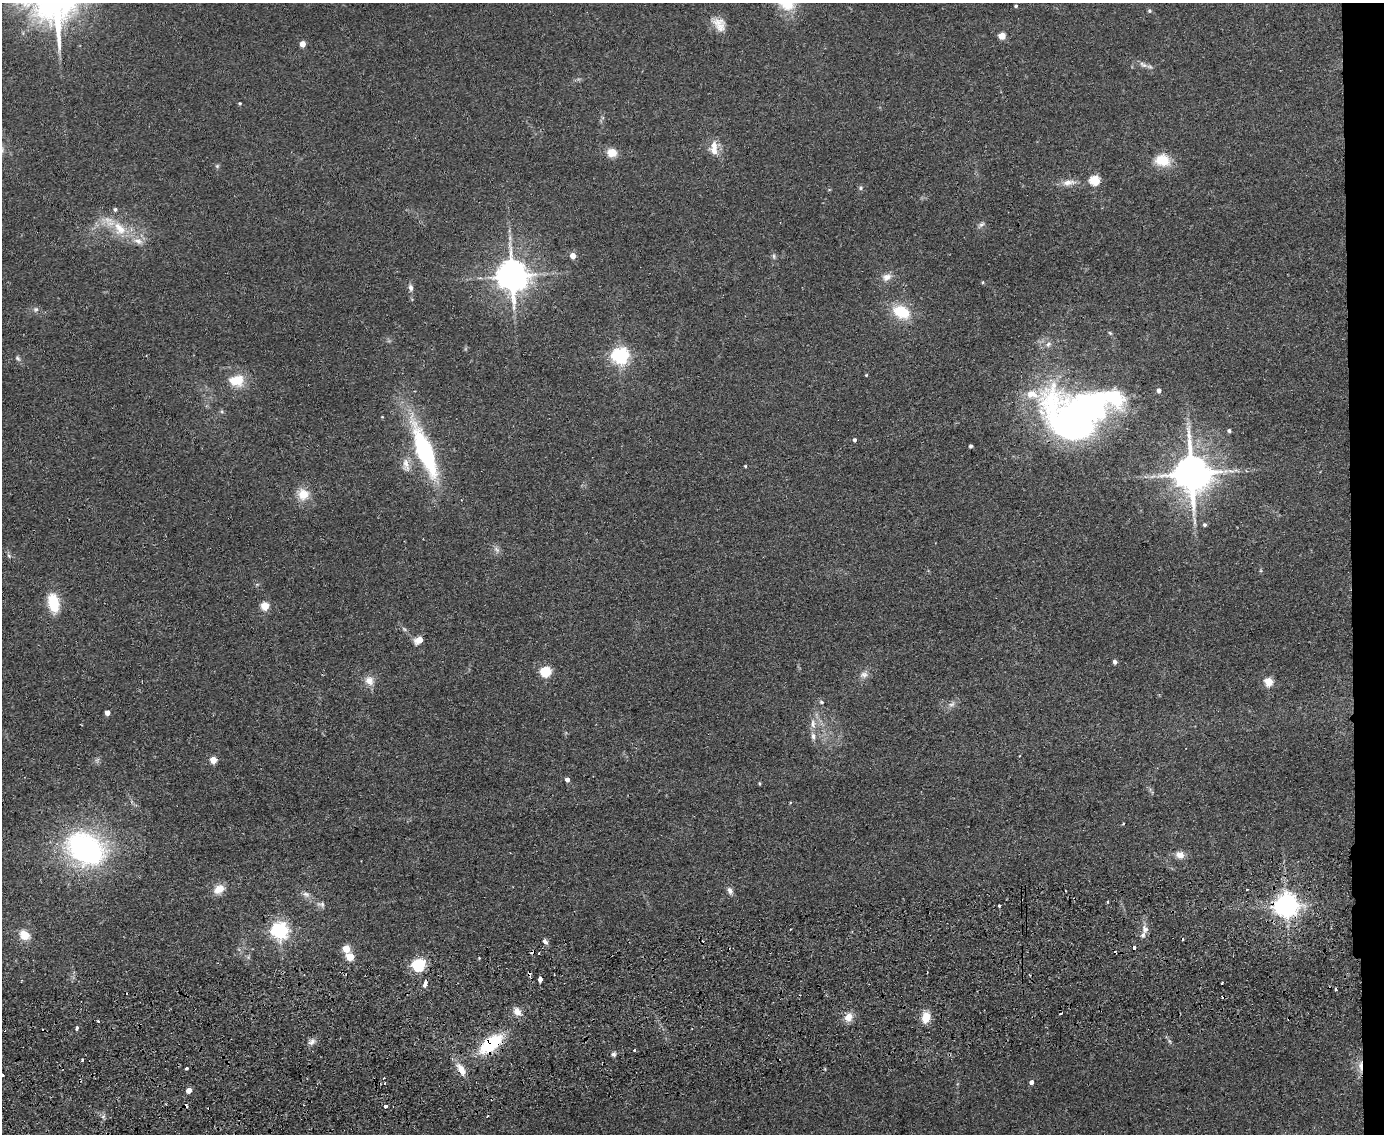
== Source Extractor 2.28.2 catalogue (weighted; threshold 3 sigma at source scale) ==
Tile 6 of 3 x 4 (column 3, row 2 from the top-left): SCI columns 2899-4280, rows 2323-3454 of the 4520 x 4643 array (HDU 1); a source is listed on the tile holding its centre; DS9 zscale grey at full resolution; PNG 1386 x 1136 px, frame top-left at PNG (2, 3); no overlay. Shown black and unused: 2% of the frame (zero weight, under 2 of 3 exposures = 3% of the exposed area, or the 3 px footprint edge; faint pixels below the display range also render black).
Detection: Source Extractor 2.28.2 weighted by HDU 2 'WHT'; one run over the whole footprint, this tile lists its part. Background 0.0804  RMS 0.0083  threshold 0.0372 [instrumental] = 3 sigma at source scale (4.5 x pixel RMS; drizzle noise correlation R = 1.50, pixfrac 1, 0.05/0.05 arcsec/px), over >= 5 px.
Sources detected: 129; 2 too faint to see at this stretch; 3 inside a brighter object's white glare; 12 cosmic-ray / hot-pixel residue — not listed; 7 inside a brighter listed object's ellipse — not listed separately; the other 105 listed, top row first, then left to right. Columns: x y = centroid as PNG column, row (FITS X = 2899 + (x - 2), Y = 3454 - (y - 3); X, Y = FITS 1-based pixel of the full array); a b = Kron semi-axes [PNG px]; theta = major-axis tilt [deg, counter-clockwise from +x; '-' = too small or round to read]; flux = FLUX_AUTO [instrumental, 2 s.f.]
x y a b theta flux
788 4 24 17 9 24
1016 6 4 4 - 1.2
1149 11 6 5 - 1.4
719 24 21 14 -53 11
1002 36 5 5 - 18
302 44 4 4 - 10
1143 65 13 6 -28 3.9
240 103 5 4 - 1
714 145 13 10 58 7.9
2 150 9 6 74 2.8
612 153 12 11 - 9
1163 160 17 13 -14 19
217 166 6 5 - 1.3
1094 181 5 5 - 58
1068 182 19 8 6 7.1
861 188 6 5 - 1.4
981 225 8 5 28 2.2
120 229 24 15 -54 22
573 256 4 4 - 11
774 256 7 5 -82 1.7
512 276 9 9 - 1700
887 277 13 10 19 6
983 282 5 3 - 0.78
411 287 9 6 -75 3.2
36 309 7 7 - 2.4
901 312 17 11 -26 30
1110 333 6 4 -45 1.1
1048 344 9 7 51 3.3
620 356 6 6 - 320
18 358 9 5 -52 2
866 375 3 3 - 0.72
237 380 20 15 5 18
1159 390 4 4 - 3.4
1079 410 65 44 3 280
382 417 4 3 - 0.67
1229 431 4 4 - 1.8
854 440 4 4 - 2
971 446 4 3 - 2.1
424 451 44 12 -69 140
406 465 21 9 -81 7.4
745 466 4 3 - 0.84
1236 471 9 4 -9 1.9
1192 473 12 10 -83 2600
303 494 16 15 - 13
1205 525 5 5 - 1.6
497 549 11 6 -42 3
9 556 7 4 -58 1.5
53 603 18 10 -80 29
265 606 5 5 - 30
419 640 6 5 - 16
1115 662 4 4 - 2.7
546 672 5 5 - 72
864 675 12 9 18 4.6
369 680 13 11 -56 7.5
1269 682 5 5 - 31
821 702 7 4 -27 1.2
952 704 11 7 29 3.7
107 713 4 4 - 6.7
813 724 14 7 -82 5.7
213 760 5 4 - 18
567 780 4 4 - 3.7
759 783 3 3 - 1
1123 823 3 3 - 0.75
85 848 33 24 -30 210
1180 855 11 9 -19 6.3
219 889 14 10 29 9.2
1247 889 3 2 - 1.2
730 890 10 6 -69 3.5
306 894 11 6 -13 3.6
1108 902 3 2 - 1.1
321 904 12 7 -12 3.4
1287 905 8 7 - 780
999 906 3 2 - 0.87
1145 929 11 9 -67 4.6
280 930 6 6 - 320
24 935 12 10 -40 11
545 941 8 5 -48 2.4
1134 947 3 3 - 3.6
346 949 5 5 - 22
350 957 5 5 - 27
479 958 3 3 - 0.66
419 965 6 6 - 150
540 979 4 3 - 29
425 983 9 4 78 5.3
517 1012 11 8 -48 6.5
848 1017 10 9 - 8.8
926 1017 13 9 83 12
1289 1019 3 2 - 1
98 1021 3 3 - 1.4
77 1028 3 3 - 3.2
1169 1041 6 4 -70 1.4
312 1042 11 7 28 3.7
491 1044 20 11 38 60
635 1050 3 3 - 2.4
614 1054 6 5 - 2.1
82 1060 3 3 - 1.3
1360 1066 16 5 -87 6.1
186 1068 4 3 - 2.7
461 1069 19 8 -58 10
2 1075 3 3 - 2.9
1032 1082 4 4 - 3.5
385 1083 3 3 - 0.8
189 1090 4 4 - 8.6
385 1106 3 3 - 6.6
487 1116 3 3 - 1.4
Overlapping masked pixels (flux is a lower limit): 5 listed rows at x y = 1287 905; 425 983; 1289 1019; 491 1044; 1360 1066
Isophote crosses this tile's border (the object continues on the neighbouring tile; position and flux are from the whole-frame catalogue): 3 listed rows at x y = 788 4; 2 150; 2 1075